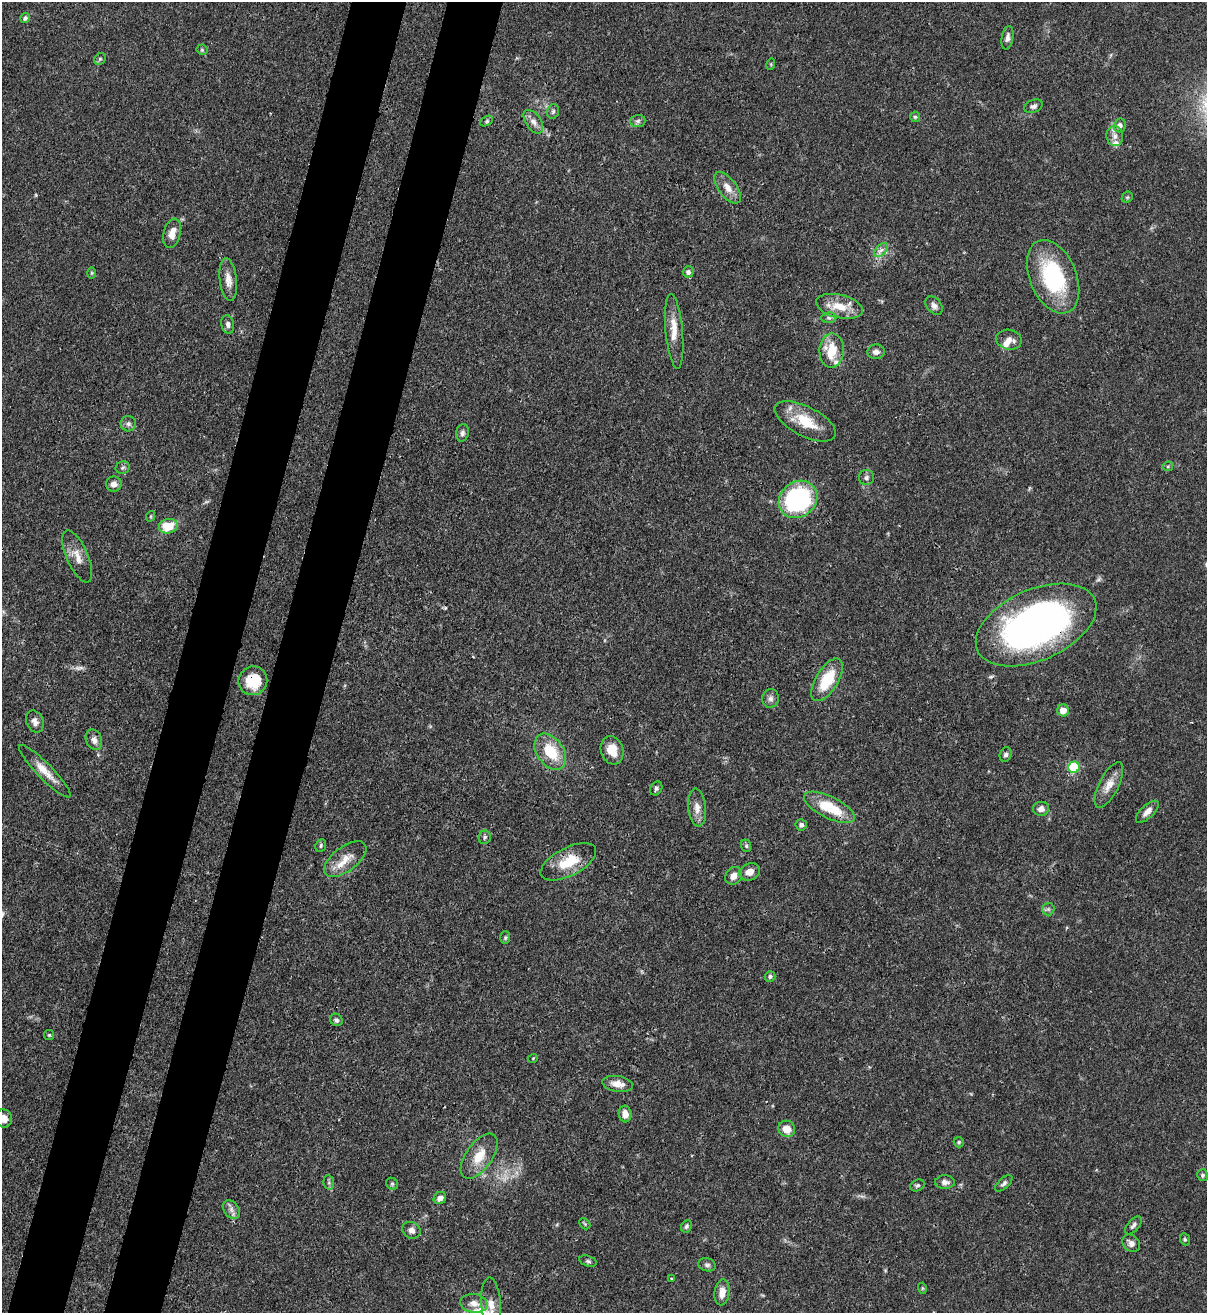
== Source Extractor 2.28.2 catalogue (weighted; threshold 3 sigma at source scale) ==
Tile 7 of 4 x 4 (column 3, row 2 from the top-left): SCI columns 2631-3835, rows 2656-3966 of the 5383 x 5308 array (HDU 1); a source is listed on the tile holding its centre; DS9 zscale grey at full resolution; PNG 1209 x 1315 px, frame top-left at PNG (2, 2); each listed source drawn as its Kron ellipse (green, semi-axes under 4 px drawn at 4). Shown black and unused: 9% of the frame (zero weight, under 3 of 4 exposures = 7% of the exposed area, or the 3 px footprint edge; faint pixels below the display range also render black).
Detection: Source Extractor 2.28.2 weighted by HDU 2 'WHT'; one run over the whole footprint, this tile lists its part. Background 0.1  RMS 0.0041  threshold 0.0185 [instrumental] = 3 sigma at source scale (4.5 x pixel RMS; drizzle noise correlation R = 1.50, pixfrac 1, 0.05/0.05 arcsec/px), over >= 5 px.
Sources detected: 106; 3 too faint to see at this stretch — neither listed nor drawn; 4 inside a brighter listed object's ellipse — not listed separately; the other 99 listed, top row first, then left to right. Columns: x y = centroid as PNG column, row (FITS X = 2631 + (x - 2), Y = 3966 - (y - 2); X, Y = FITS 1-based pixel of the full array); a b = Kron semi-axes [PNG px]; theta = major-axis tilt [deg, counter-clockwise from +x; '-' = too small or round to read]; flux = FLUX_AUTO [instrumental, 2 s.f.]
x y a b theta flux
25 18 5 4 - 1
1007 38 12 6 80 1.9
202 50 5 5 - 0.62
100 59 6 5 - 0.7
771 64 6 3 73 0.41
1034 106 9 6 20 1.3
553 111 7 5 73 1
915 117 5 5 - 0.65
487 121 7 4 28 0.76
638 121 7 6 - 1.2
533 122 13 7 -56 2.6
1120 125 7 6 - 1.6
1115 136 10 8 -77 2.4
728 188 18 9 -53 4.3
1127 197 6 5 - 0.57
172 233 15 8 76 4.2
881 250 8 5 44 1.6
688 272 5 5 - 1.3
91 273 6 4 90 0.51
1053 277 38 23 -67 39
228 280 21 8 -83 4.1
934 305 10 7 -51 1.8
839 306 24 11 -13 8.5
829 318 7 5 6 0.93
228 324 9 6 -79 1.5
674 331 37 8 -85 7.2
1009 340 13 10 -11 3.2
832 350 17 12 89 11
876 352 8 7 - 2.2
805 421 33 14 -27 13
128 424 8 7 - 1.3
462 433 9 6 78 1.4
1168 466 5 5 - 0.51
123 468 7 6 - 0.88
866 478 7 7 - 1.2
114 484 8 7 - 2.5
798 499 20 17 39 59
151 516 5 3 - 0.41
168 526 9 7 14 9.6
77 556 28 10 -66 5.2
1036 625 64 35 24 180
827 680 24 11 59 16
253 681 14 14 - 13
771 698 9 8 - 1.7
1063 710 6 6 - 4.1
35 722 11 8 -66 2.2
94 740 10 8 -66 2.1
612 750 14 11 -73 6.5
550 752 20 13 -55 15
1006 755 7 5 68 1.2
1074 767 6 5 - 26
45 771 36 7 -46 6.3
1109 785 25 9 63 5.1
656 788 7 5 59 0.97
829 807 28 11 -26 15
697 808 19 9 -83 3.8
1041 809 8 7 - 2.3
1147 812 14 6 44 2.6
801 825 5 5 - 1.1
485 837 7 6 - 0.96
321 845 6 5 - 0.79
746 846 6 5 - 0.71
345 859 25 12 37 6.3
568 862 30 14 27 12
750 872 11 8 23 3.3
734 876 9 8 - 2.8
1048 909 6 6 - 0.97
505 938 6 5 - 0.61
770 976 5 5 - 1
336 1020 7 6 - 1.1
49 1035 5 5 - 0.59
533 1058 5 3 - 0.33
617 1084 15 8 -10 4.2
625 1114 8 6 -84 3.6
4 1118 9 8 - 3.5
787 1129 8 8 - 4.7
959 1142 5 5 - 0.68
479 1156 26 13 55 8.7
1202 1175 6 5 - 0.87
945 1182 10 6 0 1.7
329 1183 7 5 -79 0.93
1004 1183 11 5 43 1.2
392 1184 6 5 - 0.78
917 1185 8 5 24 0.88
440 1198 7 5 42 2.3
231 1210 10 7 -53 2
585 1224 6 4 -46 0.52
1133 1225 11 5 50 1.3
686 1226 6 5 - 0.84
411 1230 9 8 - 2.4
1185 1239 6 4 -67 0.67
1131 1243 10 7 -47 2
588 1261 9 5 -16 0.92
707 1265 9 6 -15 1.3
671 1278 3 2 - 0.26
922 1288 5 3 - 0.45
722 1292 13 7 82 4.2
474 1303 14 9 -8 3.1
491 1304 27 10 -86 5.7
Overlapping masked pixels (flux is a lower limit): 3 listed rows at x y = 1036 625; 253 681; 568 862
Isophote crosses this tile's border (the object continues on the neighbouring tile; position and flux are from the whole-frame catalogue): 2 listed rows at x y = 4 1118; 491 1304